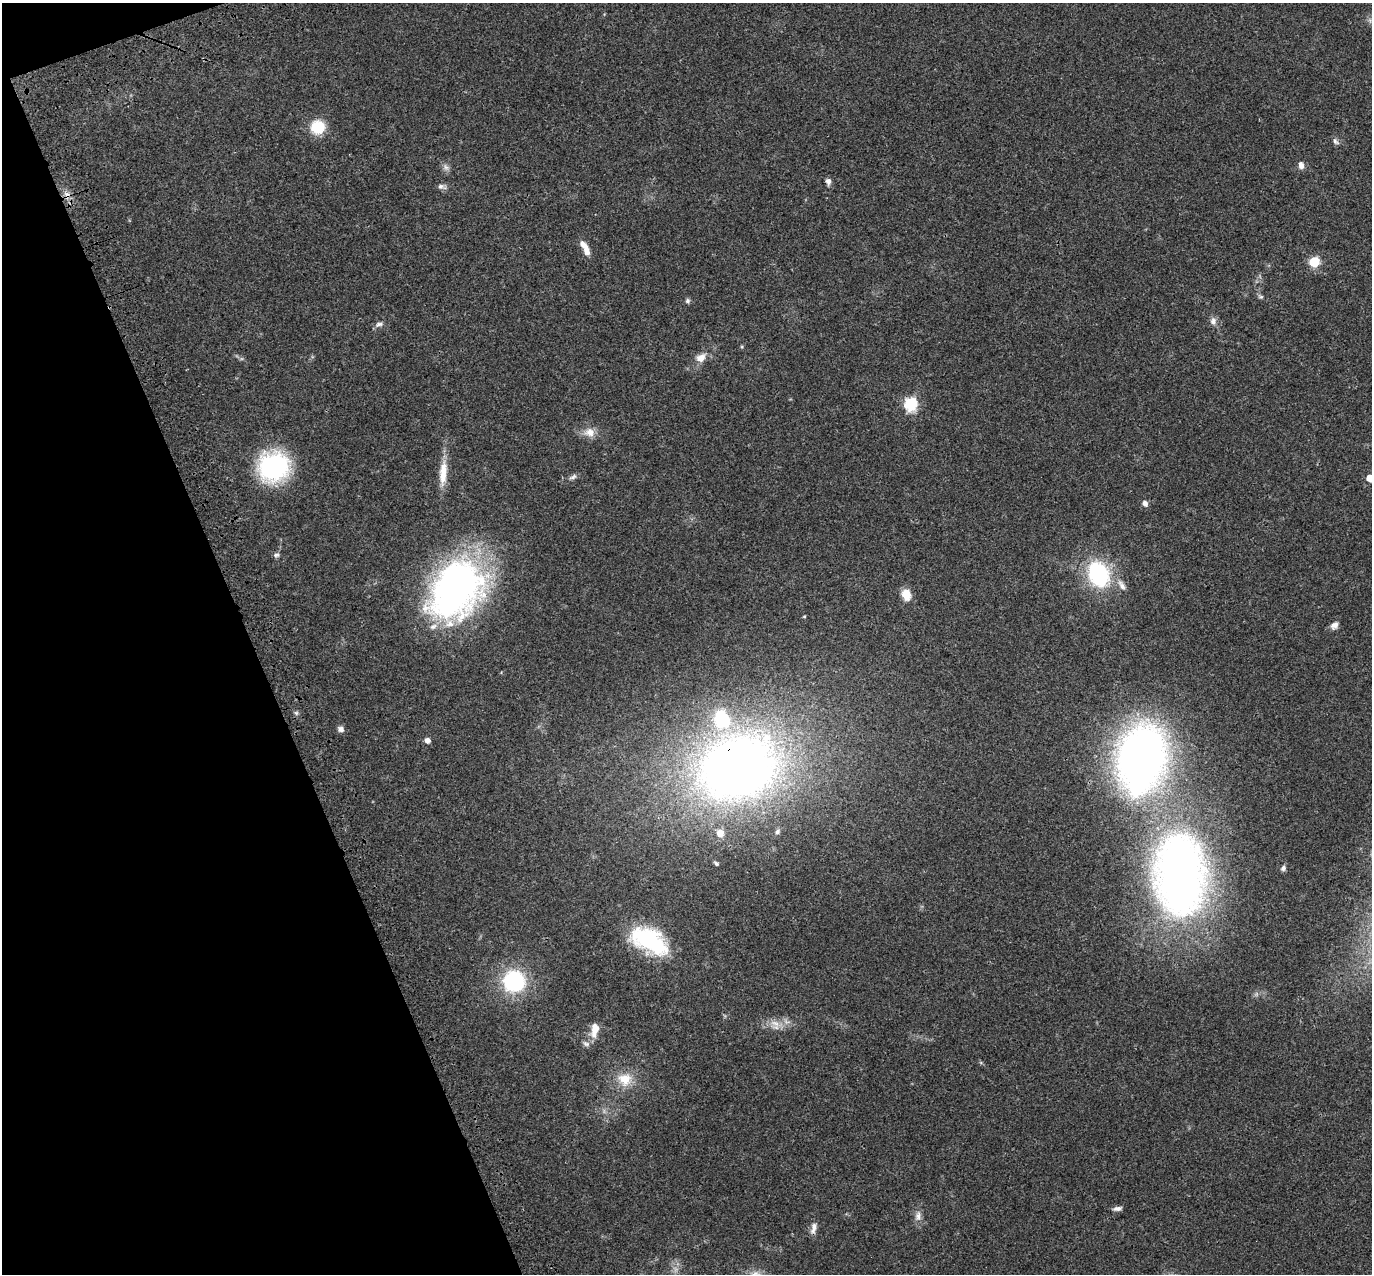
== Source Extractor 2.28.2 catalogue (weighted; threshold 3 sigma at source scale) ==
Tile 5 of 4 x 4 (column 1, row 2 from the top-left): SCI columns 113-1482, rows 2760-4031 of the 5708 x 5573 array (HDU 1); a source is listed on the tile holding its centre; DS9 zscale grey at full resolution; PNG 1374 x 1276 px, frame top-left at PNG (2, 3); no overlay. Shown black and unused: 19% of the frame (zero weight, under 3 of 4 exposures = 9% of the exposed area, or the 3 px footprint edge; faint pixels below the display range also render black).
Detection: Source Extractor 2.28.2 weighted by HDU 2 'WHT'; one run over the whole footprint, this tile lists its part. Background 0.0407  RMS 0.0036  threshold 0.0164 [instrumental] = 3 sigma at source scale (4.5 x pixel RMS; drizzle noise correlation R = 1.50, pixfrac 1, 0.0396/0.0396 arcsec/px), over >= 5 px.
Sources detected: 52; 2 too faint to see at this stretch — not listed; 2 inside a brighter listed object's ellipse — not listed separately; the other 48 listed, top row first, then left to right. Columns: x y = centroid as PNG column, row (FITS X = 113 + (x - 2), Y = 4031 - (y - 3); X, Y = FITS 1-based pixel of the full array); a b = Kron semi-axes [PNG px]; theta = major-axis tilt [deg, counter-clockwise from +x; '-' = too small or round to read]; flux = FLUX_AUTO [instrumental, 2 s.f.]
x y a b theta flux
318 127 14 14 - 11
1335 141 10 6 -50 1.1
1301 165 9 6 -77 1.7
446 167 11 8 -36 1.5
828 181 9 6 -86 1.4
442 187 12 6 -13 1.4
67 195 13 9 88 2.6
587 251 12 7 -79 2.6
1314 262 6 5 - 26
1261 297 8 6 -37 0.8
688 301 7 6 - 0.81
1213 321 10 8 -84 1.8
379 324 13 6 12 1.4
742 347 5 4 - 0.4
701 358 13 9 36 3.7
911 404 6 6 - 53
590 432 15 13 -19 3.8
274 467 29 27 16 51
443 473 37 10 86 7.4
573 477 12 6 27 1.2
1370 478 5 5 - 5.8
1145 503 8 6 -55 1.6
276 555 8 6 1 0.94
1099 574 26 19 -66 38
1122 585 18 8 -59 2.7
456 590 69 49 54 140
906 594 12 9 -73 5.4
804 616 4 3 - 0.39
1334 625 10 7 45 1.9
296 713 6 5 - 0.7
341 729 8 7 - 1.5
427 740 7 7 - 1.4
1141 758 58 41 79 230
738 767 75 58 21 330
777 832 8 6 47 0.86
720 833 6 6 - 4.6
716 863 5 3 - 0.65
1283 868 6 5 - 1
1180 875 80 50 -88 250
649 941 45 24 -28 33
514 981 18 18 - 37
775 1023 16 11 -21 4.1
595 1030 19 9 79 4.8
586 1044 11 6 -22 1.2
625 1079 21 19 -7 8.5
1117 1209 11 5 6 1.3
918 1216 15 9 81 2.5
814 1228 15 7 76 2.3
Overlapping masked pixels (flux is a lower limit): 2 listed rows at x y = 67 195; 738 767
Isophote crosses this tile's border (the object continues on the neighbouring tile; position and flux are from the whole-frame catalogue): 1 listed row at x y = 1370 478